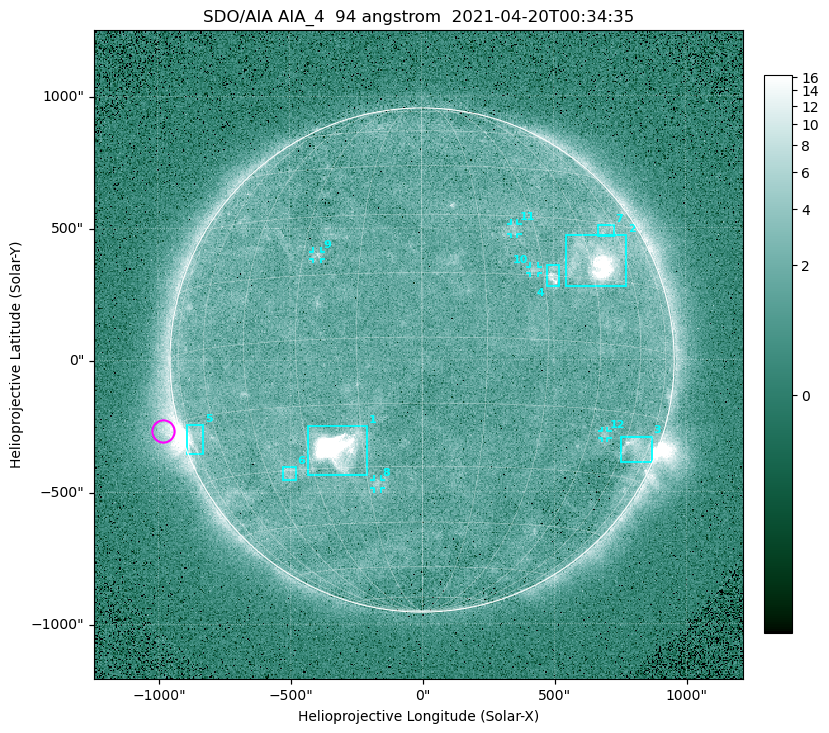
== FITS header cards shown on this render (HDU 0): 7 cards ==
TELESCOP= 'SDO/AIA '
INSTRUME= 'AIA_4   '
WAVELNTH=                   94
WAVEUNIT= 'angstrom'
DATE-OBS= '2021-04-20T00:34:35.12'
CTYPE1  = 'HPLN-TAN'
CTYPE2  = 'HPLT-TAN'

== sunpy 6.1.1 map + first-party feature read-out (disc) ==
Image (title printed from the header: SDO/AIA AIA_4  94 angstrom  2021-04-20T00:34:35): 512 x 512 px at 4.8 arcsec/px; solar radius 955 arcsec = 199 px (full disc in frame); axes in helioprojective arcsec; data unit not stated in the header (colour bar unlabelled)
Orientation: roll -0.138 deg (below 1 deg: not rotated)
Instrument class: DISC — disc imager (sunpy class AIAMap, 94 A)
Bright regions (active regions / flare kernels): reference = the median radial profile (limb darkening/brightening removed); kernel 5 px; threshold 5 sigma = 2.41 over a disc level ~1.72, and >= 1.15x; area >= 9 px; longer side >= 5 px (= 24 arcsec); searched inside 0.97 R_sun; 12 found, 12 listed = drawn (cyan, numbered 1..; 5 of them under ~33 arcsec drawn as corner ticks so the feature stays visible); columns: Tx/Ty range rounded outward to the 10 arcsec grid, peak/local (2 s.f.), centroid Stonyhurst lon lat
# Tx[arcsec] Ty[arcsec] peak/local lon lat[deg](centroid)
1 -430..-210 -440..-250 372 -22 -25
2 540..780 280..470 30 +48 +20
3 750..870 -390..-290 4.7 +67 -22
4 470..520 280..360 5.5 +33 +15
5 -900..-830 -360..-240 7.6 -73 -19
6 -530..-480 -450..-400 3 -38 -30
7 670..730 460..510 3 +55 +28
8 -180..-160 -490..-450 3.1 -12 -34
9 -410..-380 380..410 3.2 -26 +20
10 410..440 330..360 2.9 +27 +16
11 340..370 470..520 2.8 +24 +26
12 680..700 -300..-270 2.8 +50 -21
Off-limb structures (1.02-1.3 R_sun): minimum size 50 px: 7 found; the strongest spans PA ~90..115 deg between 1.02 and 1.2 R_sun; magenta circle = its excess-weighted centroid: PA ~105 deg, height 1.06 R_sun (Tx ~-980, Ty ~-270 arcsec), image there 4.9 x the reference